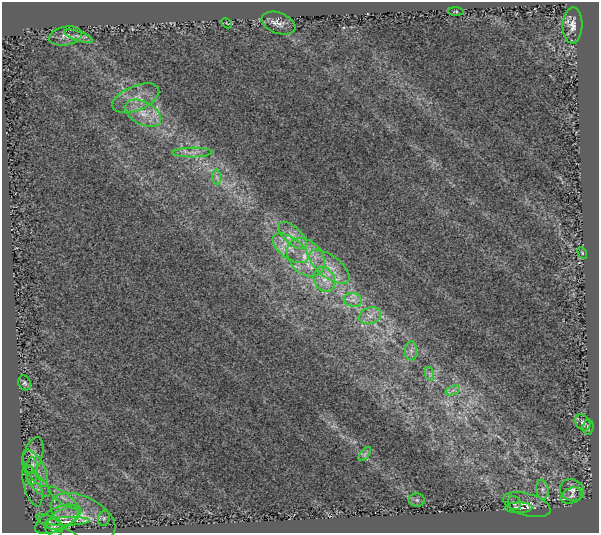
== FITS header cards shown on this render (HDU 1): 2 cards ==
NAXIS1  =                  597
NAXIS2  =                  531

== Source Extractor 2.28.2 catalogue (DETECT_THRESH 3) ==
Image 597 x 531 px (HDU 1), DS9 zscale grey, 1 PNG px = 1 image px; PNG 601 x 535 px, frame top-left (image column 1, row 531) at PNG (2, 2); each listed source drawn as its Kron ellipse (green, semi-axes under 4 px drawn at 4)
Background 0.539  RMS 0.028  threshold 0.084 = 3 sigma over >= 5 px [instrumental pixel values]
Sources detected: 45; all 45 listed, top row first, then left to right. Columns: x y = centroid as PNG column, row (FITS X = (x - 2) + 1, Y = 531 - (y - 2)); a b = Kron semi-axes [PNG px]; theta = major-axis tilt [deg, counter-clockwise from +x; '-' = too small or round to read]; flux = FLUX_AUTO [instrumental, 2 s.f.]
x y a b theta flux
456 11 7 3 -2 2.2
227 23 6 2 -44 1.1
278 23 18 10 -21 15
573 25 18 10 87 17
65 36 17 9 11 12
78 36 15 4 -19 7.1
136 98 25 12 23 34
143 113 19 11 -28 35
192 152 20 5 1 13
217 177 7 4 -89 4.9
293 235 17 8 -44 20
291 248 21 10 -35 32
582 253 6 4 -61 2.5
306 257 21 16 -47 53
330 267 24 11 -37 38
324 279 13 10 -63 22
353 300 9 6 -11 10
370 316 11 8 20 14
411 351 9 6 -89 8.2
430 374 7 4 -71 4
25 383 8 6 -62 4.2
453 390 7 4 19 5.9
583 422 9 6 -50 6.1
588 427 8 5 86 5.6
365 454 8 4 53 4.3
33 455 18 9 73 13
35 468 21 9 -61 24
32 471 14 6 86 7.4
39 485 15 6 -46 12
32 486 21 8 -74 14
542 490 10 6 -81 7.6
572 490 12 10 -29 14
571 496 11 7 24 8.4
63 498 18 5 -35 15
417 500 8 6 -3 5.6
514 503 7 6 - 4.5
527 505 24 11 -16 20
519 508 14 5 1 8.5
83 517 35 19 -27 59
64 518 19 9 30 21
104 518 8 6 74 4
57 519 24 11 28 28
67 521 22 4 2 8.1
50 523 15 5 -27 9.1
54 527 10 8 -62 7.5